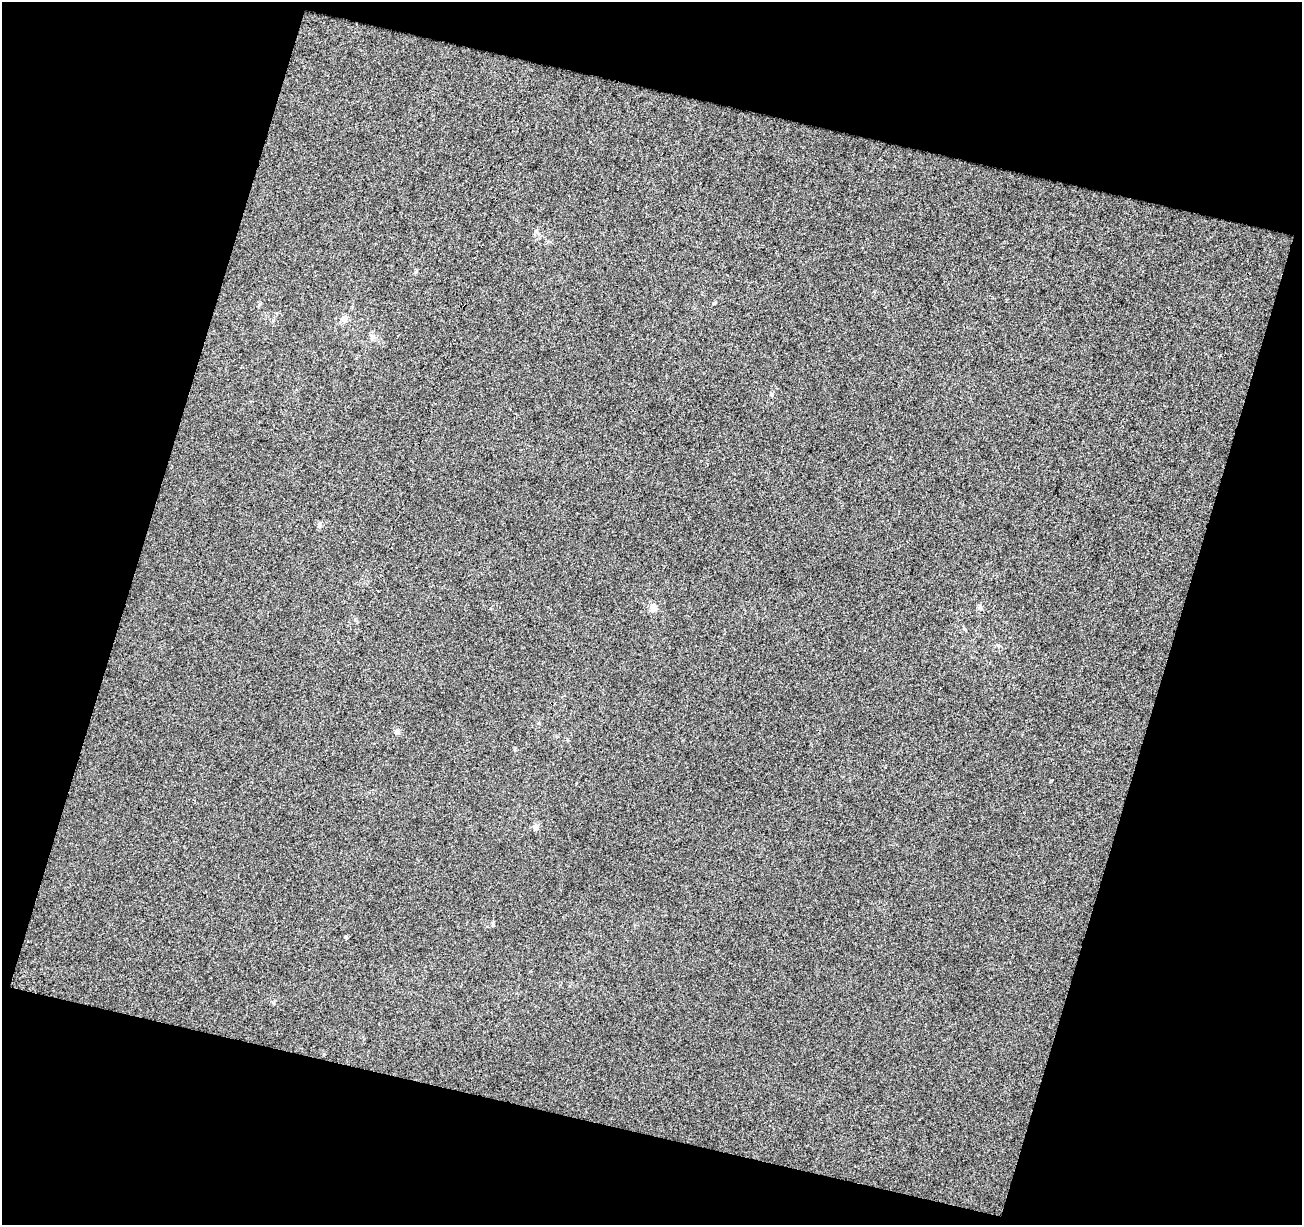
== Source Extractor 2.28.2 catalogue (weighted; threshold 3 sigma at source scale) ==
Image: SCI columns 1-1300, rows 56-1278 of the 1300 x 1337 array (HDU 1 of 3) = the unmasked area's bounding box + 8 px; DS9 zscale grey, full resolution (1 PNG px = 1 image px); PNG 1304 x 1227 px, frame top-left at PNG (2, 2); no overlay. Shown black and unused: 35% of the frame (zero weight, under 3 of 4 exposures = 1% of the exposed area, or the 3 px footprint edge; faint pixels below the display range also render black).
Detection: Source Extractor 2.28.2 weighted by HDU 2 'WHT'. Background -6.41e-04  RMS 0.012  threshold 0.0518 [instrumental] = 3 sigma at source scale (4.5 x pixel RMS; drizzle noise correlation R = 1.50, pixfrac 1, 0.0396/0.0396 arcsec/px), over >= 5 px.
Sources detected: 7; all 7 listed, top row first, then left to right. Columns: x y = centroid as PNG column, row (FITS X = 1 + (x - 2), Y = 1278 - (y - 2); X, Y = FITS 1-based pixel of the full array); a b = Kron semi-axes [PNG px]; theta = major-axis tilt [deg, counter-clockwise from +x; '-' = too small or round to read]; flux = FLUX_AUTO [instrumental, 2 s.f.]
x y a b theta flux
344 318 10 8 76 4.9
319 524 7 4 72 2.2
980 607 6 6 - 2.6
653 608 6 5 - 13
397 731 7 7 - 3.9
536 827 8 7 - 4.8
493 924 7 4 -89 1.4